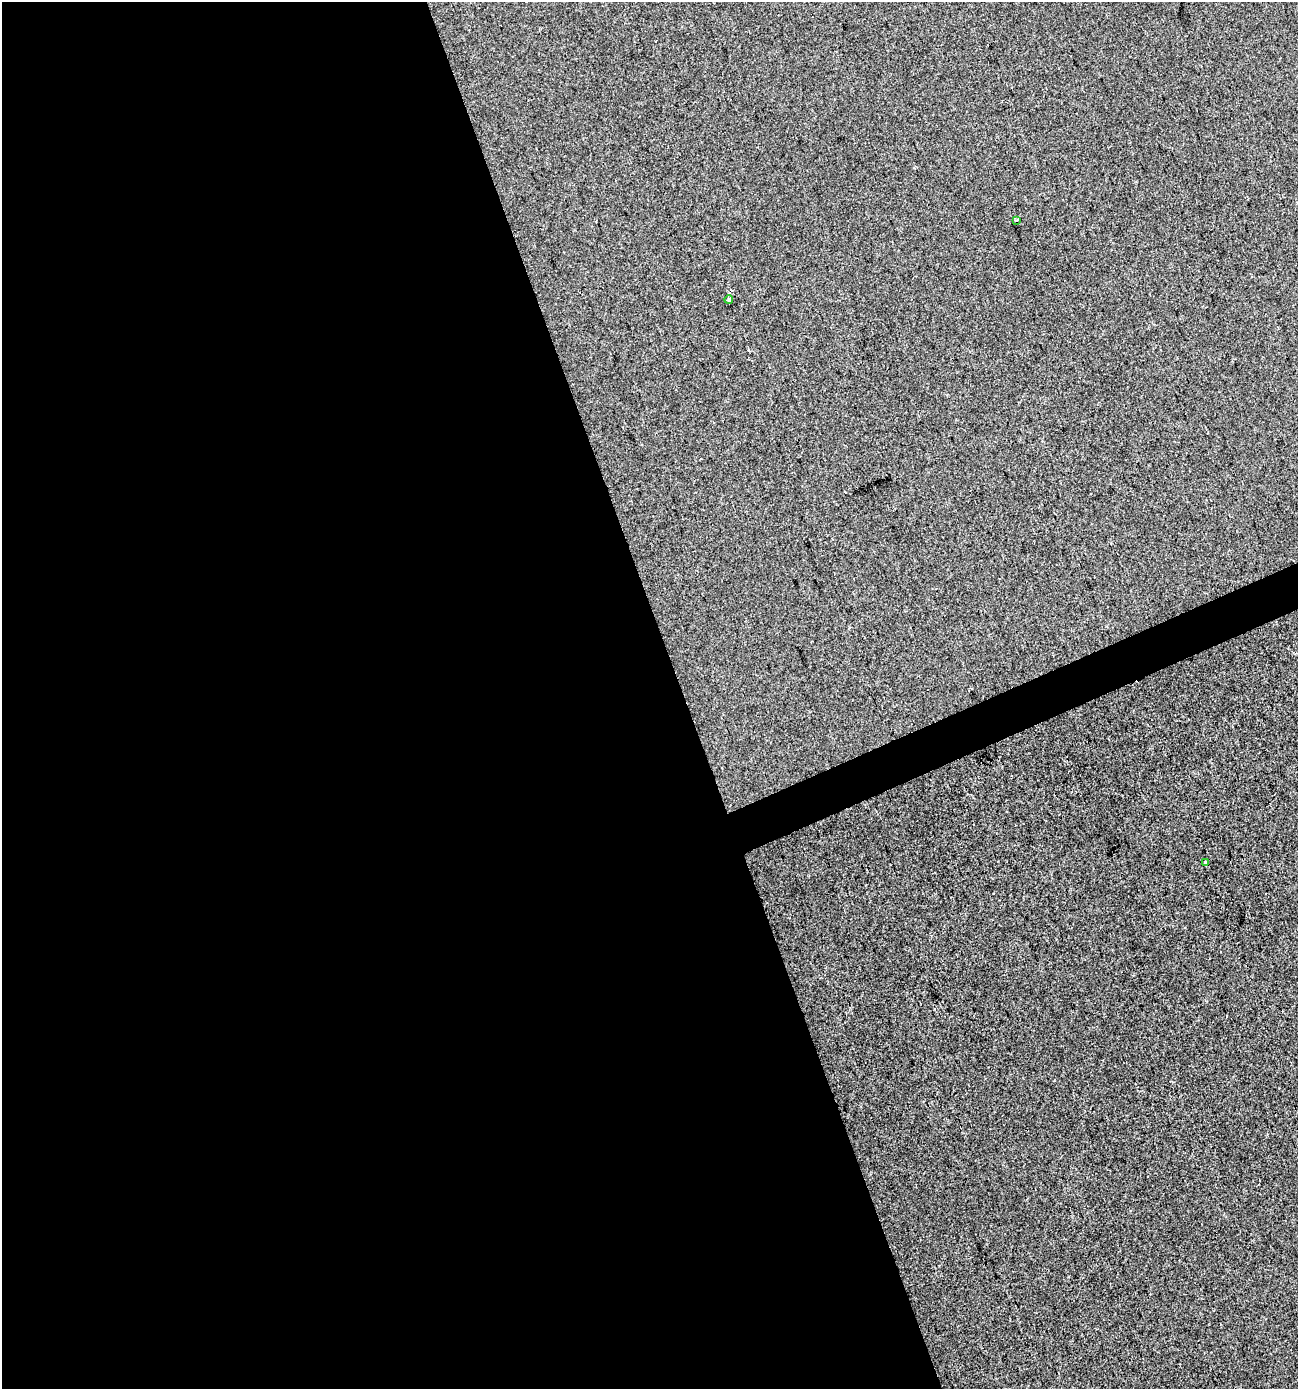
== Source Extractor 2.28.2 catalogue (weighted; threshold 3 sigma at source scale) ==
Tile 9 of 4 x 4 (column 1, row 3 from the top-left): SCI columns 79-1374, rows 1389-2775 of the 5395 x 5549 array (HDU 1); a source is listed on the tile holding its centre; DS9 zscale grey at full resolution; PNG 1300 x 1391 px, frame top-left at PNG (2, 2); each listed source drawn as its Kron ellipse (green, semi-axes under 4 px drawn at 4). Shown black and unused: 54% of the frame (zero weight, under 2 of 3 exposures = <1% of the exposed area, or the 3 px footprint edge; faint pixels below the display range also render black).
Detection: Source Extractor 2.28.2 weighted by HDU 2 'WHT'; one run over the whole footprint, this tile lists its part. Background 1.49e-05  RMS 0.0056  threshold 0.0254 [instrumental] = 3 sigma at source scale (4.5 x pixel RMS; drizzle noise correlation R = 1.50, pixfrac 1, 0.0396/0.0396 arcsec/px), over >= 5 px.
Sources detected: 3; all 3 listed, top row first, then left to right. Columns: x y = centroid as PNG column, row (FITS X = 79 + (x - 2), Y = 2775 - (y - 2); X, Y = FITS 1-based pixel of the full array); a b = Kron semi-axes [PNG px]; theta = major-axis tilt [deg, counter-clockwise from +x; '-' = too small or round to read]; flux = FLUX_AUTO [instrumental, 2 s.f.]
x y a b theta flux
1017 220 3 2 - 0.93
729 299 4 3 - 2.8
1205 862 3 3 - 2.6